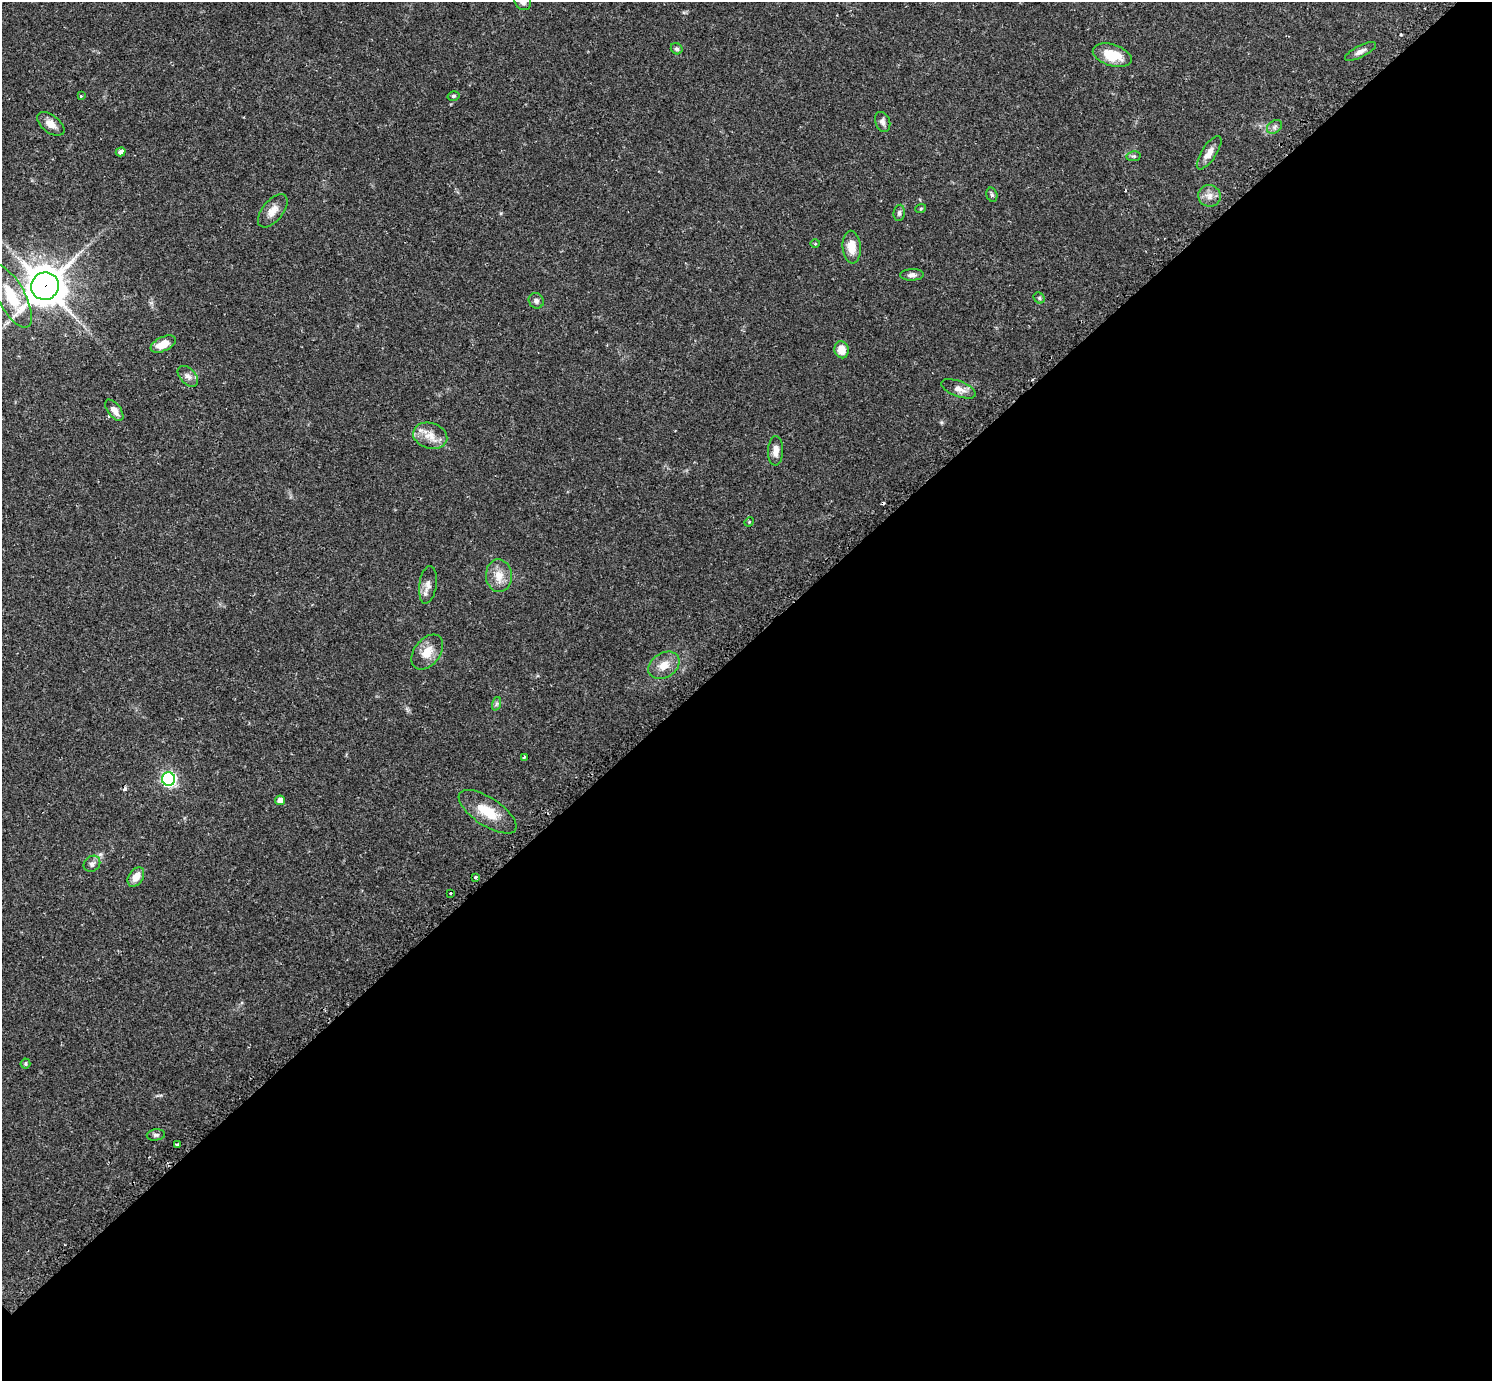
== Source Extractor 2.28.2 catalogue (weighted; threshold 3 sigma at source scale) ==
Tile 12 of 4 x 4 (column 4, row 3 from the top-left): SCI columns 4501-5990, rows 1569-2947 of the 6041 x 6040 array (HDU 1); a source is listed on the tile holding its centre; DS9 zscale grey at full resolution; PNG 1494 x 1383 px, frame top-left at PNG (2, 2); each listed source drawn as its Kron ellipse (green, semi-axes under 4 px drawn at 4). Shown black and unused: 53% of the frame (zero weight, under 2 of 3 exposures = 2% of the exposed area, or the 3 px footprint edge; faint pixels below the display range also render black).
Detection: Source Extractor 2.28.2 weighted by HDU 2 'WHT'; one run over the whole footprint, this tile lists its part. Background 0.079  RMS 0.0056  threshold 0.0251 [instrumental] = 3 sigma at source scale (4.5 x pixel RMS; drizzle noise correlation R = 1.50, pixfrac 1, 0.05/0.05 arcsec/px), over >= 5 px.
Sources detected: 51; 2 cosmic-ray / hot-pixel residue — neither listed nor drawn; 1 inside a brighter listed object's ellipse — not listed separately; the other 48 listed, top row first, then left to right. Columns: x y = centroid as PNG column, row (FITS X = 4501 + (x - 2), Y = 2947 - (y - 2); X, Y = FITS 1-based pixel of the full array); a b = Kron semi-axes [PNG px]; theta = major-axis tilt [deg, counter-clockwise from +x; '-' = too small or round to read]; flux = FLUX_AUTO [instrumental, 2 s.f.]
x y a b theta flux
523 2 9 7 -44 2.5
677 49 6 5 - 1.2
1360 51 17 6 27 2.8
1112 55 20 10 -17 13
81 96 3 3 - 0.86
453 96 6 4 15 0.97
883 122 10 7 -68 2.2
51 124 16 8 -37 4.5
1274 127 8 6 35 1.6
121 152 5 4 - 2.3
1209 153 19 7 56 4.7
1134 156 7 5 10 0.95
992 195 7 5 -74 1.1
1209 196 11 11 - 4.1
921 208 5 3 - 0.6
273 211 19 10 50 5.2
899 213 8 5 82 1.3
815 244 5 3 - 0.63
852 247 16 9 -85 7.7
912 275 12 5 1 2
45 286 14 13 - 1300
11 296 35 13 -62 20
1039 298 6 5 - 0.8
536 301 8 7 - 1.8
163 344 13 7 25 7.3
841 350 8 7 - 7.2
188 376 12 7 -46 2.8
959 389 18 7 -20 4
114 410 12 6 -52 4.1
430 436 17 12 -16 7
776 451 14 7 87 4
749 522 5 4 - 0.52
499 576 16 13 -87 7
428 585 19 8 82 3.9
427 652 20 13 52 8.2
664 665 17 12 32 6.6
496 704 7 4 71 1.1
524 757 3 2 - 0.65
169 779 6 6 - 120
280 800 5 5 - 4.6
488 812 33 14 -33 14
92 864 9 7 41 2
136 877 11 7 56 5.6
475 877 4 3 - 0.84
450 893 3 2 - 0.76
25 1063 5 5 - 0.91
156 1135 9 5 6 1.4
177 1145 3 3 - 1.3
Overlapping masked pixels (flux is a lower limit): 1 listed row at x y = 45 286
Isophote crosses this tile's border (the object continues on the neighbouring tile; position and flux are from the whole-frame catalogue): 1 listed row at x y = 523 2